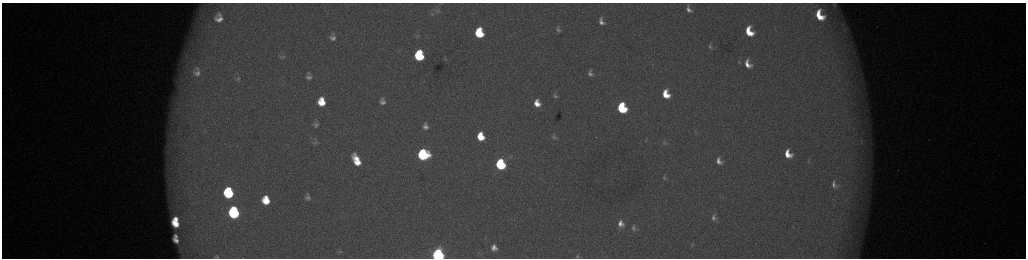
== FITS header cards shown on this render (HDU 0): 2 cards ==
NAXIS1  =                 2048 /fastest changing axis
NAXIS2  =                  512 /next to fastest changing axis

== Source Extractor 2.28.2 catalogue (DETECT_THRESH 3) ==
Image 2048 x 512 px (HDU 0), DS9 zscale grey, zoomed out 1/2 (1 PNG px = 2 x 2 image px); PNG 1028 x 260 px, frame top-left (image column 1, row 511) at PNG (2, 3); no overlay
Background 175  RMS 2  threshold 6.15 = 3 sigma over >= 5 px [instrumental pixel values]
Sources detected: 67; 4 cannot appear on this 1/2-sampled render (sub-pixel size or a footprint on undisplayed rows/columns) and are not listed; the other 63 listed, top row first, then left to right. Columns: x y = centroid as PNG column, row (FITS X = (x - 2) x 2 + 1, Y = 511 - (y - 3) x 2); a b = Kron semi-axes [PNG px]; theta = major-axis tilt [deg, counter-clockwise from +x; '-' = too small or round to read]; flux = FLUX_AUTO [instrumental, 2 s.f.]
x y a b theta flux
834 5 10 6 -88 1600
689 9 10 6 -60 2600
437 11 10 6 -9 1900
432 14 7 5 20 1100
820 15 10 6 -62 11000
219 18 8 6 89 3700
601 22 7 5 -65 2500
843 24 8 3 84 1000
558 30 6 4 -47 1100
749 32 9 6 -63 11000
479 33 8 7 - 23000
417 36 6 5 - 900
333 37 8 7 - 2300
710 47 8 4 -70 900
186 55 8 3 -19 1200
419 55 8 6 -83 35000
282 57 7 4 26 730
445 59 4 3 - 420
748 64 10 7 -63 4300
197 72 17 13 -84 7200
590 73 6 4 -63 1600
309 77 8 7 - 2100
238 79 7 4 44 660
666 94 8 6 -65 9300
555 96 7 6 - 1300
382 101 9 7 -79 2600
321 102 9 8 - 11000
537 103 8 6 -72 5600
622 108 8 6 -67 39000
316 124 11 9 -89 2700
425 126 6 5 - 2200
695 132 4 2 - 330
481 136 7 6 - 11000
554 137 8 6 -57 1400
646 141 3 2 - 280
861 141 4 2 - 480
315 142 10 7 18 2300
664 143 8 6 -55 950
423 154 8 7 - 57000
788 154 9 6 -59 6900
356 160 11 6 -64 10000
719 161 7 5 -61 2500
809 162 7 3 -68 620
500 164 7 6 - 50000
664 178 6 4 -82 740
834 185 12 8 -70 2900
228 193 8 7 - 35000
308 197 11 8 -80 2300
266 200 8 7 - 11000
234 212 8 7 - 61000
713 217 7 4 84 1200
176 219 5 3 - 3200
176 223 8 5 -43 8300
621 224 10 8 87 4000
634 228 8 6 -75 1500
176 236 4 2 - 1000
176 240 7 4 -48 2200
692 244 5 3 - 380
494 248 7 6 - 3000
340 252 4 3 - 290
438 255 7 6 - 120000
578 256 7 6 - 1100
217 257 6 5 - 820
At the frame edge (FLAGS 8, measured only in part): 4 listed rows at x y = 834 5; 438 255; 578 256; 217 257
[4 sub-pixel or undisplayed-footprint detections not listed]